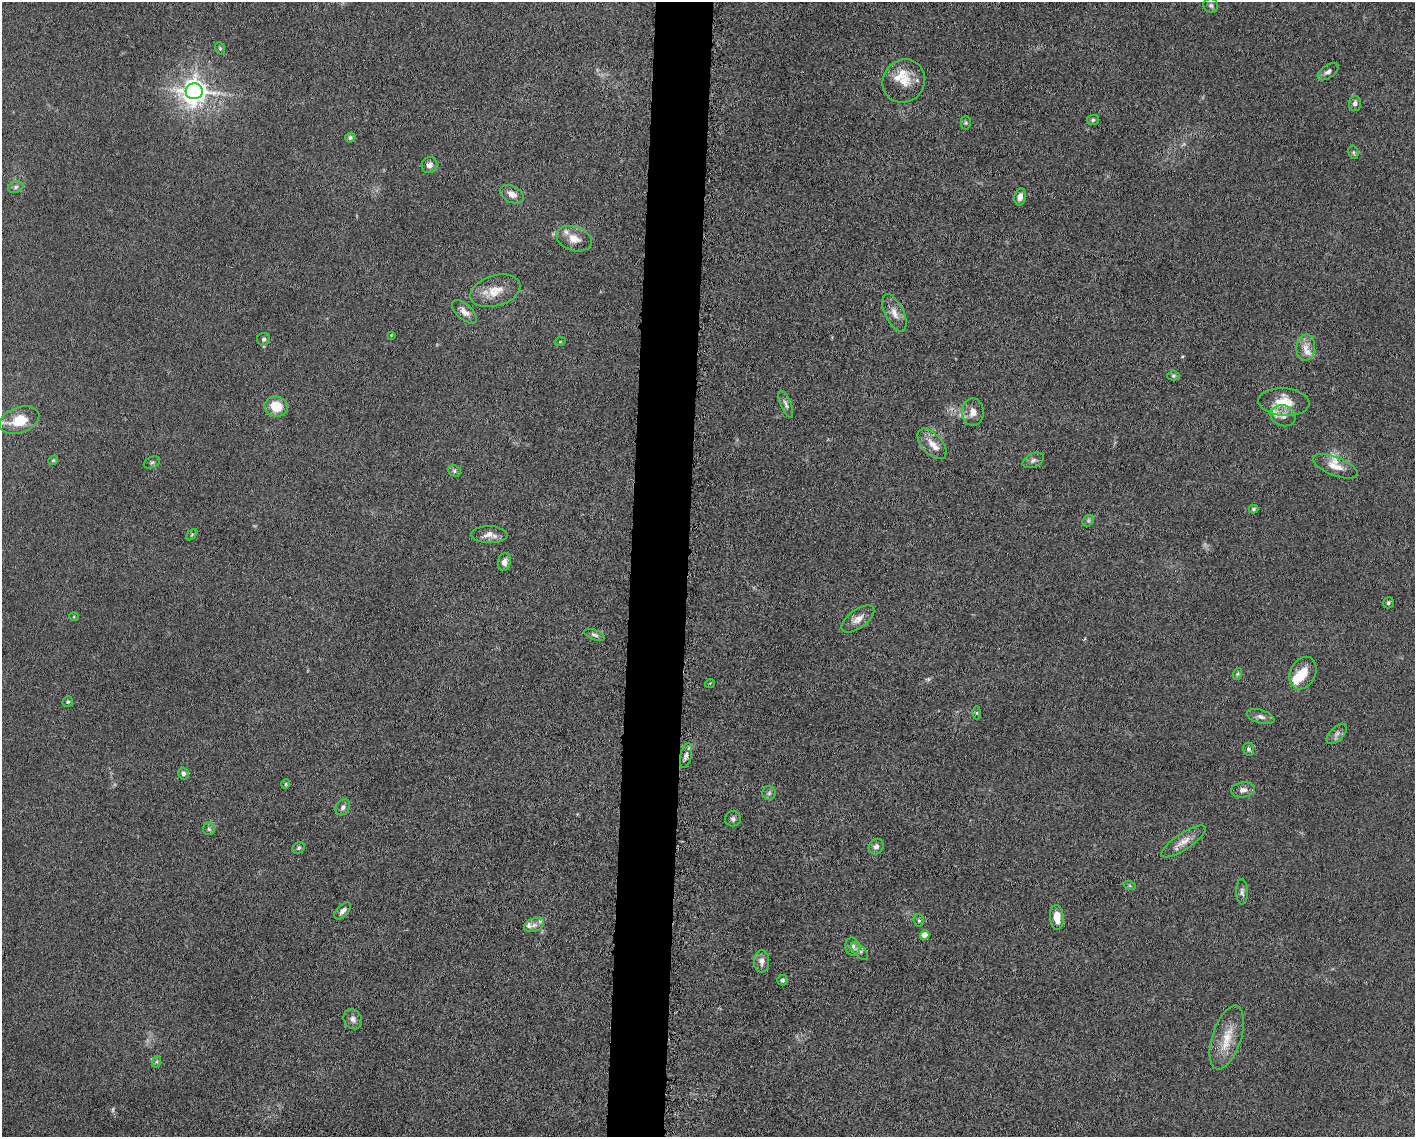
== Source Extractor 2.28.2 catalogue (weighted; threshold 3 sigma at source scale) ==
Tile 5 of 3 x 4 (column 2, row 2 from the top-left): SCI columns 1635-3047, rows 2275-3409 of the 4582 x 4551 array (HDU 1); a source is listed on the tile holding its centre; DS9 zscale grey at full resolution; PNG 1417 x 1139 px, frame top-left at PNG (2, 2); each listed source drawn as its Kron ellipse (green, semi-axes under 4 px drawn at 4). Shown black and unused: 4% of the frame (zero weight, under 5 of 10 exposures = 2% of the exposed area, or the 3 px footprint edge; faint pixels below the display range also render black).
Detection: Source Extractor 2.28.2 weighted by HDU 2 'WHT'; one run over the whole footprint, this tile lists its part. Background 0.0225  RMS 0.0022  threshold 0.00881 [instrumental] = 3 sigma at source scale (4.09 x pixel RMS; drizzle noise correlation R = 1.36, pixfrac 0.8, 0.05/0.05 arcsec/px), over >= 5 px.
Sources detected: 88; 2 too faint to see at this stretch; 1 inside a brighter object's white glare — neither listed nor drawn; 8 inside a brighter listed object's ellipse — not listed separately; the other 77 listed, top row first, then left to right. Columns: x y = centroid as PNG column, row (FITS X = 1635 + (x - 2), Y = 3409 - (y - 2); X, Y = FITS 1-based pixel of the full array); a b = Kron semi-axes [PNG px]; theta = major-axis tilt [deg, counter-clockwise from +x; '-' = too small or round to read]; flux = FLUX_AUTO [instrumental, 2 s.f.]
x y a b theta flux
1211 5 7 7 - 0.54
220 48 6 4 -69 0.31
1328 72 12 6 35 0.8
904 81 22 20 51 4
194 91 8 8 - 220
1355 103 7 6 - 0.72
1093 120 6 5 - 0.37
966 123 7 5 -89 0.35
350 138 5 5 - 0.35
1353 152 7 5 -72 0.32
429 165 8 7 - 1
16 187 8 6 18 0.55
512 194 12 8 -27 1.6
1020 197 9 5 79 1.1
574 239 18 12 -19 2.3
495 291 26 15 17 3.8
464 312 15 7 -42 1.4
894 313 20 9 -64 2
391 335 4 4 - 0.16
264 339 6 6 - 0.49
560 342 5 3 - 0.19
1306 348 13 9 84 1.7
1173 376 6 4 -1 0.33
1284 402 25 13 -4 4.1
786 404 14 5 -68 0.75
276 407 11 10 - 5
973 412 13 11 -88 1.8
1283 416 13 10 -16 1.4
19 420 20 12 19 4.6
932 444 18 10 -48 2.3
53 460 5 4 - 0.25
1033 460 11 7 25 0.74
152 462 8 5 23 0.46
1335 466 24 9 -22 2.7
454 471 7 5 -23 0.43
1254 509 5 4 - 0.3
1088 521 6 5 - 0.4
192 535 7 4 45 0.3
489 535 18 8 -1 1.8
504 562 9 6 78 1.1
1388 603 6 5 - 0.35
74 617 5 3 - 0.18
858 619 19 9 36 1.8
594 635 11 5 -21 0.57
1303 673 17 12 65 3.1
1237 674 6 4 72 0.3
710 683 5 3 - 0.18
68 702 5 5 - 0.3
977 713 6 4 90 0.27
1261 717 14 6 -17 1.1
1337 734 13 6 44 0.87
1249 749 6 5 - 0.46
686 756 12 5 78 0.92
183 774 6 5 - 0.65
286 784 5 4 - 0.23
1243 790 12 7 8 1.1
769 793 7 6 - 0.47
343 807 8 6 57 0.71
733 819 8 7 - 0.65
209 829 6 6 - 0.4
1183 841 26 8 33 2.1
876 847 8 7 - 0.84
298 848 7 5 33 0.39
1130 886 6 4 -20 0.25
1242 892 12 6 -87 0.7
343 911 10 5 48 0.92
1057 917 12 7 -85 2.5
919 920 6 5 - 0.36
534 925 10 6 20 1
925 935 5 4 - 1.8
853 947 9 7 -75 0.95
860 951 11 5 -45 0.64
762 961 11 7 90 1.3
782 980 5 5 - 0.42
353 1019 10 8 -56 0.96
1227 1038 33 14 72 5.1
156 1062 6 4 70 0.33
Isophote crosses this tile's border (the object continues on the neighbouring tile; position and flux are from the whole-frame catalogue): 1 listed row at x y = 19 420